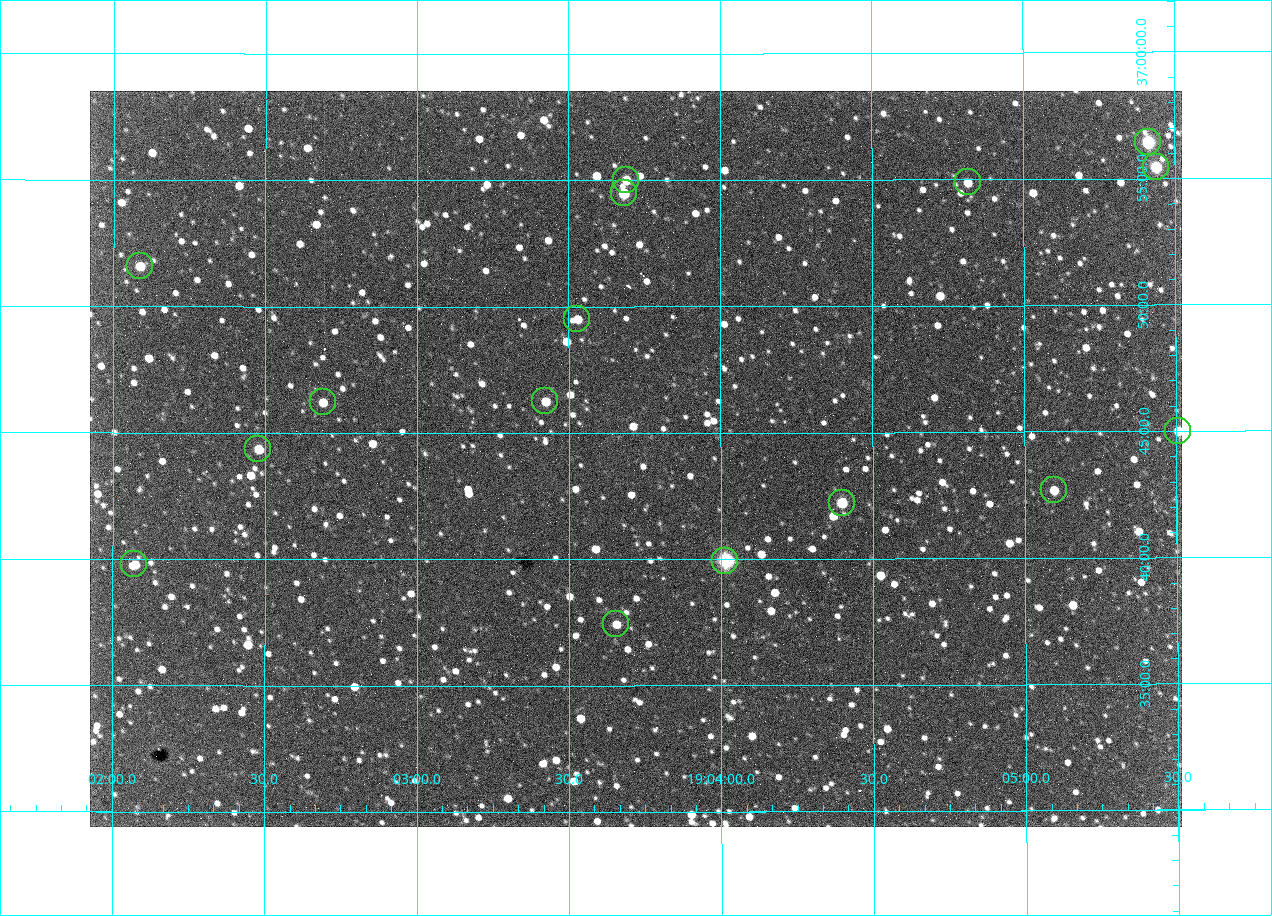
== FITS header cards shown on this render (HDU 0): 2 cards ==
NAXIS1  =                 1092 /fastest changing axis
NAXIS2  =                  736 /next to fastest changing axis

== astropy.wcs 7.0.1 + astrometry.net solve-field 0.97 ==
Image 1092 x 736 px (HDU 0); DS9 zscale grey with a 90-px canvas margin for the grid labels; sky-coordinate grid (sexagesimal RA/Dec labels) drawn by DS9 from the SOLVED WCS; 16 Tycho-2 reference stars matched to detected sources circled (green)
Header WCS: none
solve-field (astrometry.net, Tycho-2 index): SOLVED blind (the file carries no WCS)
Solved WCS: RA---TAN-SIP/DEC--TAN-SIP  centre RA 19:03:43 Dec +36:44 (285.93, +36.73 deg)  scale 2.37 arcsec/px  FOV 43.2' x 29.1'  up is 0 deg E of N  parity flipped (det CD > 0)
(file carries no celestial WCS; the grid is the blind solution)
Tycho-2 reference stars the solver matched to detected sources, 16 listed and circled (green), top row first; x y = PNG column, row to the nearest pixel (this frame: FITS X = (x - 90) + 1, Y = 736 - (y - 91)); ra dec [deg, ICRS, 3 dp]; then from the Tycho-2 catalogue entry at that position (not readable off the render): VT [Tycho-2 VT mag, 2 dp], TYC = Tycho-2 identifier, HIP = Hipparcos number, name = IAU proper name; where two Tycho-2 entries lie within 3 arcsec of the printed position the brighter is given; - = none
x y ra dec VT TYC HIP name
1148 142 286.353 +36.941 8.32 2652-644-1 93748 -
1156 167 286.360 +36.924 9.83 2652-14-1 - -
626 180 285.922 +36.917 10.48 2652-1249-1 - -
968 182 286.204 +36.915 10.94 2652-350-1 - -
624 193 285.920 +36.908 9.57 2652-218-1 - -
140 266 285.522 +36.860 10.88 2651-1921-1 - -
577 319 285.882 +36.825 10.95 2652-329-1 - -
545 401 285.856 +36.771 11.11 2652-1253-1 - -
323 402 285.672 +36.770 11.14 2651-2527-1 - -
1178 431 286.377 +36.750 10.72 2652-110-1 - -
258 449 285.620 +36.739 11.03 2651-1906-1 - -
1054 490 286.274 +36.711 10.88 2652-1070-1 - -
842 503 286.100 +36.704 10.14 2652-1649-1 - -
725 561 286.004 +36.666 8.52 2652-1368-1 - -
134 564 285.518 +36.663 10.71 2651-2245-1 - -
616 624 285.914 +36.624 11.11 2652-845-1 - -